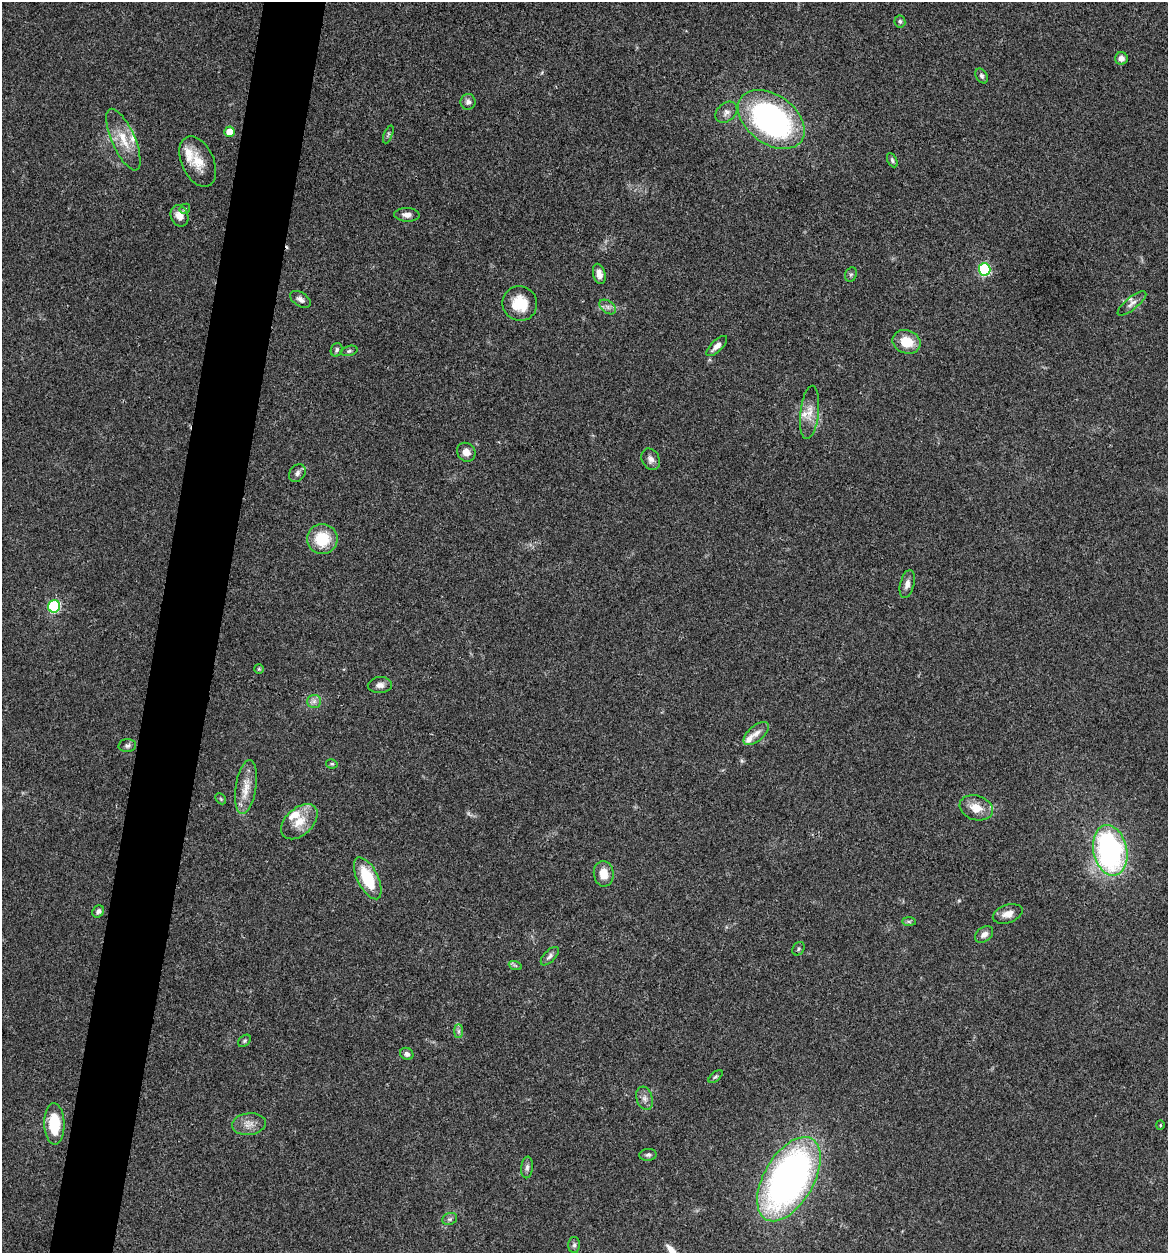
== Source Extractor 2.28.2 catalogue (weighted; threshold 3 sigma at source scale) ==
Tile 7 of 4 x 4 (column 3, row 2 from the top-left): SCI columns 2456-3621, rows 2510-3760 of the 5032 x 5014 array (HDU 1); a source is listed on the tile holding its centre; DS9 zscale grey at full resolution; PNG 1170 x 1255 px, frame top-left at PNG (2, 2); each listed source drawn as its Kron ellipse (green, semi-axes under 4 px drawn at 4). Shown black and unused: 5% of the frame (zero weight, under 3 of 4 exposures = <1% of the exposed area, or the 3 px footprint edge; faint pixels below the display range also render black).
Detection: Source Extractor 2.28.2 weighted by HDU 2 'WHT'; one run over the whole footprint, this tile lists its part. Background 0.0606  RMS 0.0053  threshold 0.0238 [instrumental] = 3 sigma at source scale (4.5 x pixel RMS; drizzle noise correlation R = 1.50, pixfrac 1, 0.05/0.05 arcsec/px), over >= 5 px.
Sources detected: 71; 6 inside a brighter listed object's ellipse — not listed separately; the other 65 listed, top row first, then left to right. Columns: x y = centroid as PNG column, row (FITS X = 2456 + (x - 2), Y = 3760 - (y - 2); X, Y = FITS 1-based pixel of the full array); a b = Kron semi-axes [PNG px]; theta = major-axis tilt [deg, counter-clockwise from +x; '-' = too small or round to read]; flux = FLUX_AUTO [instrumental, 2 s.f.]
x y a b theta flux
900 21 6 5 - 1.1
1121 58 6 6 - 2.6
982 76 8 5 -58 1.2
468 102 8 7 - 2.3
726 112 12 9 42 2.9
771 119 37 24 -36 150
229 132 5 5 - 8.6
388 134 9 3 68 0.95
123 140 33 11 -66 12
892 160 8 4 -62 1
198 162 27 16 -66 11
185 209 6 4 47 0.81
407 215 12 7 -3 2.9
179 216 11 8 -68 5.1
985 269 6 6 - 60
599 274 10 6 -77 3.4
851 275 7 5 68 1
300 299 11 7 -33 2.4
520 303 17 17 - 14
1132 303 18 6 39 2.8
608 307 9 6 -37 1.9
906 342 14 11 -21 11
717 346 13 5 44 3.2
337 350 7 5 64 1.3
349 351 8 5 15 1
810 412 27 9 84 6.6
466 452 10 9 - 4
651 459 11 8 -63 2.7
297 473 9 7 52 2.1
322 539 15 15 - 18
907 584 14 7 76 3.1
54 606 6 6 - 55
259 669 5 5 - 0.59
380 685 12 8 3 2.8
314 701 7 6 - 1.8
756 733 15 7 41 3.6
127 745 9 6 5 1.6
332 764 6 4 -12 0.84
246 787 27 10 81 8.4
221 799 6 4 -47 0.74
976 808 17 12 -18 8.3
299 822 21 13 42 10
1110 850 25 17 -79 120
604 874 13 10 -83 7.1
368 878 23 10 -64 23
98 911 6 5 - 1.6
1008 914 15 9 19 4.3
909 922 7 4 -1 0.92
984 934 10 7 37 2.7
798 949 7 5 54 0.96
550 956 11 5 46 1.8
515 965 7 4 -19 0.83
458 1031 7 4 -90 1.2
245 1041 7 5 42 0.94
407 1054 7 6 - 1.9
716 1077 8 4 40 0.93
645 1098 12 8 -73 2.9
54 1124 20 10 -89 19
249 1124 17 11 8 5
1160 1125 5 4 - 0.53
648 1155 9 6 6 1.4
527 1167 11 6 84 1.7
789 1179 46 25 60 250
450 1219 8 6 21 1.3
574 1245 8 6 89 1.4